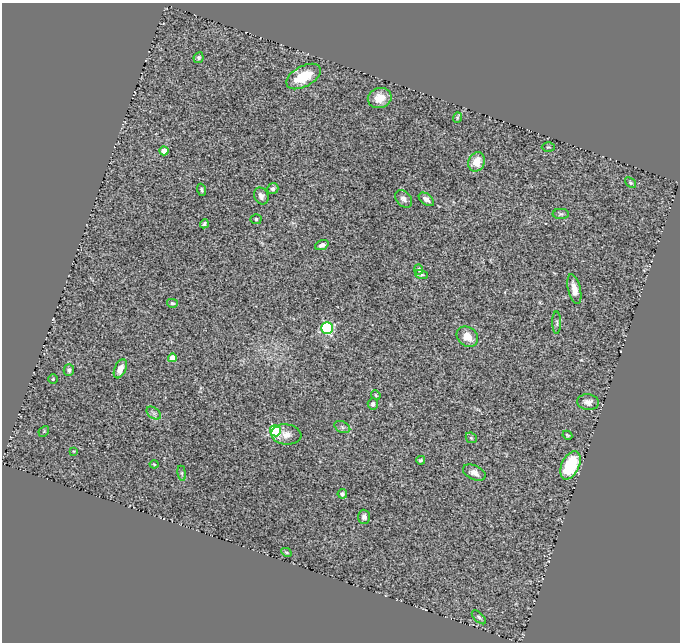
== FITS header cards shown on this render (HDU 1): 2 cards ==
NAXIS1  =                  678
NAXIS2  =                  640

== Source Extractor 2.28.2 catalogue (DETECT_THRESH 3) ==
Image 678 x 640 px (HDU 1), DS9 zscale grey, 1 PNG px = 1 image px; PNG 682 x 644 px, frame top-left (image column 1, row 640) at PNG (2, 3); each listed source drawn as its Kron ellipse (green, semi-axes under 4 px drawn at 4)
Background 1.02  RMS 0.049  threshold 0.146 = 3 sigma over >= 5 px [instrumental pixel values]
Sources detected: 48; all 48 listed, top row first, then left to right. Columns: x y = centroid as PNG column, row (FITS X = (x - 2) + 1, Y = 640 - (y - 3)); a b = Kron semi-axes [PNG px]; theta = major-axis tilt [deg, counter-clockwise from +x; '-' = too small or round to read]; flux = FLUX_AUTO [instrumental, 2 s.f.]
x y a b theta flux
199 58 5 5 - 8.4
303 76 19 10 29 98
380 98 12 10 19 48
457 117 5 4 - 4.6
548 147 6 5 - 4.6
164 151 4 4 - 45
477 162 10 8 68 56
630 183 6 4 -40 4.6
273 189 6 5 - 12
202 190 6 4 -70 6.9
261 196 9 7 -66 14
404 199 10 7 -49 15
426 199 9 5 -37 15
561 214 8 5 0 6.4
256 219 5 5 - 5.5
204 224 4 4 - 7.5
322 245 7 4 21 12
419 270 5 4 - 9.2
421 274 7 4 -16 5.6
574 289 15 6 -77 31
172 303 5 4 - 5.1
557 323 11 3 -90 5.4
327 328 6 6 - 380
467 337 11 9 -39 39
172 358 4 4 - 38
120 369 10 5 66 25
69 370 6 5 - 8.3
53 379 5 4 - 4.3
376 395 5 4 - 3.6
588 402 11 7 -6 17
373 404 6 5 - 9.8
154 413 8 5 -36 8.1
342 427 8 5 -26 8.7
44 431 6 4 47 3.5
275 431 5 5 - 350
286 434 15 10 -7 26
567 435 5 3 - 4.2
471 438 6 5 - 5.2
74 451 3 3 - 2.7
421 460 4 3 - 5.7
154 464 4 4 - 3
570 465 15 8 64 140
474 472 12 7 -25 21
182 473 8 4 -82 4.5
342 494 5 4 - 10
364 517 7 6 - 13
286 552 5 4 - 4.9
479 617 9 4 -43 7